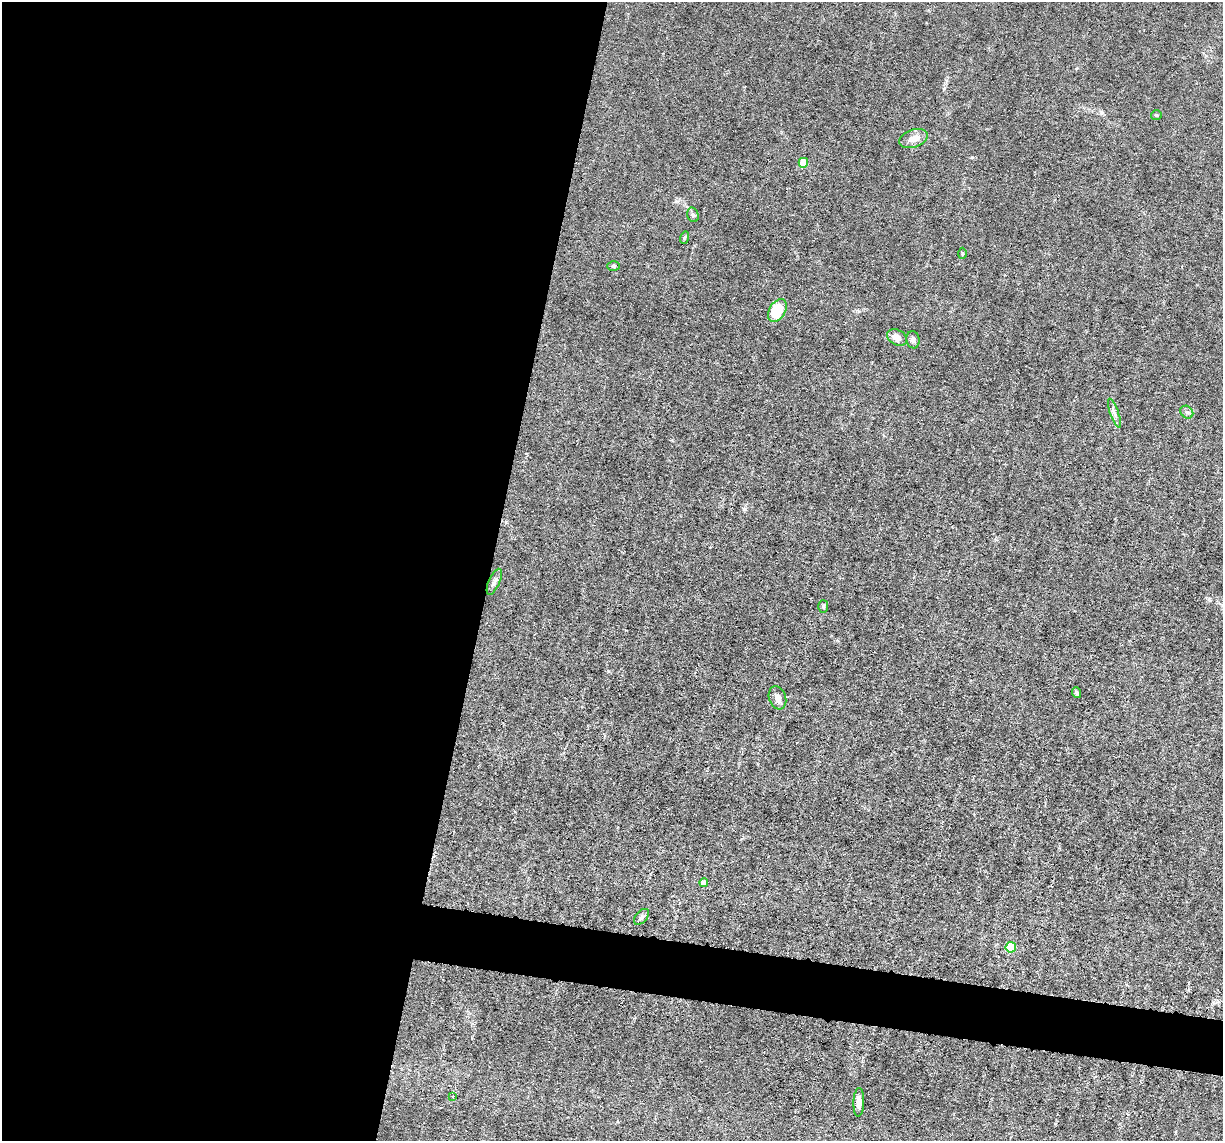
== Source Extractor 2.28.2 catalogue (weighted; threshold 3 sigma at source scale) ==
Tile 5 of 4 x 4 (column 1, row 2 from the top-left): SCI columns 1-1221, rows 2514-3652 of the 4883 x 4908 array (HDU 1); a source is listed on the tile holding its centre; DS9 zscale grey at full resolution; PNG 1225 x 1143 px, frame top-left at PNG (2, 2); each listed source drawn as its Kron ellipse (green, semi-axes under 4 px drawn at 4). Shown black and unused: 43% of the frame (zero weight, under 3 of 6 exposures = <1% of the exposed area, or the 3 px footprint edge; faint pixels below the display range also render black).
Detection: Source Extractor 2.28.2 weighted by HDU 2 'WHT'; one run over the whole footprint, this tile lists its part. Background 0.0122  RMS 0.0026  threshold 0.0108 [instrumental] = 3 sigma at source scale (4.09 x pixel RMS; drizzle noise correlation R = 1.36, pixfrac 0.8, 0.05/0.05 arcsec/px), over >= 5 px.
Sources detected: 21; all 21 listed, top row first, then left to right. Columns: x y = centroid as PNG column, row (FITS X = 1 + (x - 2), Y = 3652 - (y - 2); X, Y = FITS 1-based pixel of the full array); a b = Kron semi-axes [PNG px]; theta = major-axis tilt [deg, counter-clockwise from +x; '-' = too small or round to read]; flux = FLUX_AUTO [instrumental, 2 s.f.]
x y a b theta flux
1156 115 5 4 - 0.4
913 138 15 8 20 2.6
803 163 5 5 - 5
693 215 7 5 -71 0.56
684 238 6 4 73 0.35
962 253 5 4 - 0.36
614 266 6 4 -2 0.43
777 310 12 8 60 9
897 337 11 7 -28 2.3
913 340 8 6 -80 1
1187 412 7 5 -44 0.66
1114 413 15 3 -71 0.93
494 582 14 5 66 1.1
823 606 6 5 - 0.43
1076 693 5 4 - 0.56
777 698 12 8 -73 1.8
704 883 4 4 - 2.8
641 917 9 5 48 0.57
1011 947 5 5 - 16
453 1096 4 3 - 0.23
859 1102 14 5 88 1.6
Unlisted compact peaks at least as high as the median listed source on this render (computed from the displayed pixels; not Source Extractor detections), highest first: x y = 1209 599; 744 509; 608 671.